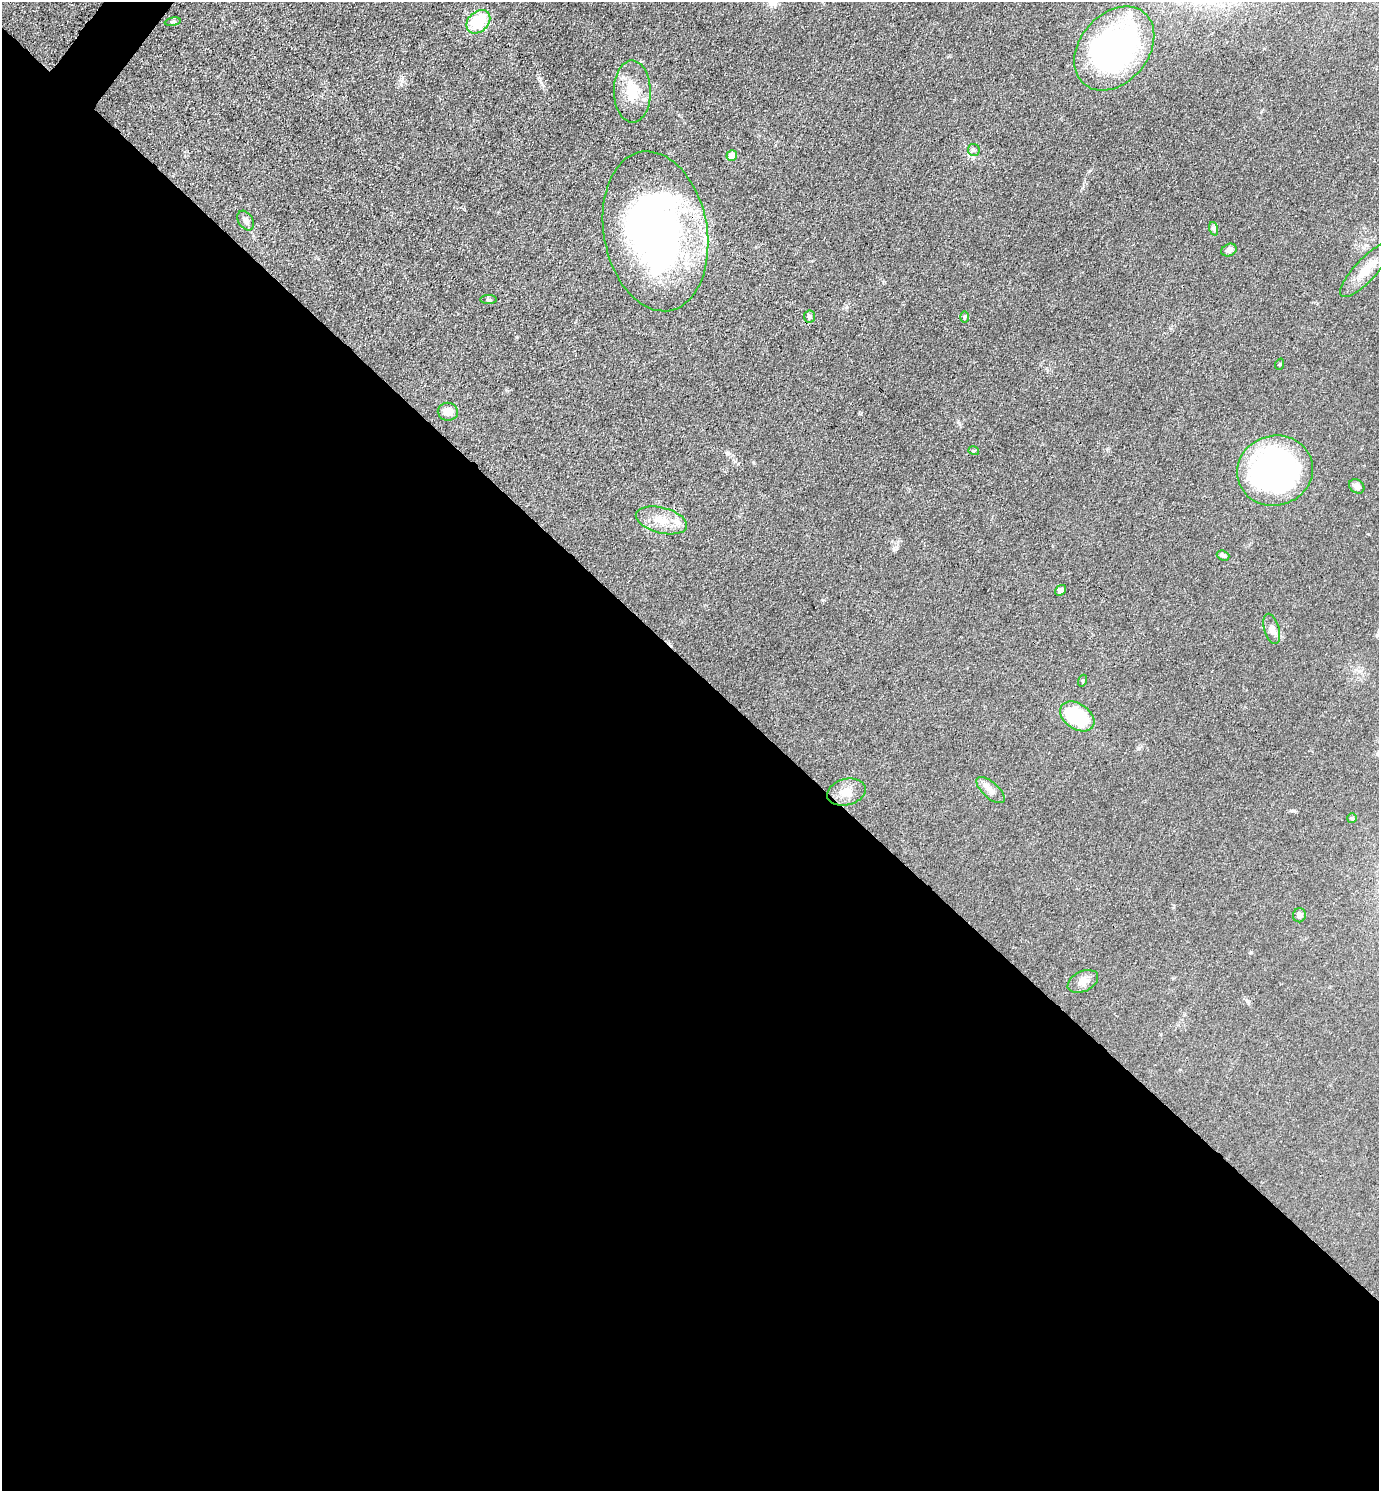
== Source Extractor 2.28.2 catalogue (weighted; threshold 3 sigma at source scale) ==
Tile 14 of 4 x 4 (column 2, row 4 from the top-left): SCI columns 1677-3053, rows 3-1491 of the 5964 x 5961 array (HDU 1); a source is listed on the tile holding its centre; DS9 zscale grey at full resolution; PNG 1381 x 1493 px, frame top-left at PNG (2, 2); each listed source drawn as its Kron ellipse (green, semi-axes under 4 px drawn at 4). Shown black and unused: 56% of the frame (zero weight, under 3 of 4 exposures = <1% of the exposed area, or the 3 px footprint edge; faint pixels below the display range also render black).
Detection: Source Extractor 2.28.2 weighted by HDU 2 'WHT'; one run over the whole footprint, this tile lists its part. Background 0.0497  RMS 0.0063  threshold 0.0284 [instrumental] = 3 sigma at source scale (4.5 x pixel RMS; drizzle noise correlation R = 1.50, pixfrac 1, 0.05/0.05 arcsec/px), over >= 5 px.
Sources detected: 32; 2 inside a brighter listed object's ellipse — not listed separately; the other 30 listed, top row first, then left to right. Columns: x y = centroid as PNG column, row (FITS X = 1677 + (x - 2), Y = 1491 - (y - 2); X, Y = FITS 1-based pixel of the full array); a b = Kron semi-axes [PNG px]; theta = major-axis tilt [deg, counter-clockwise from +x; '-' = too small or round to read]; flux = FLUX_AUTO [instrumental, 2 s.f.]
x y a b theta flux
173 22 8 4 9 1.1
478 22 13 10 43 26
1114 48 47 34 49 170
632 91 31 18 -89 18
974 150 6 5 - 1.4
732 155 5 5 - 6.8
246 220 11 7 -58 2.6
1214 229 7 4 -72 1.4
655 231 81 51 -80 300
1229 250 8 6 26 2.3
1366 270 36 11 47 12
489 300 8 4 0 0.98
809 317 6 5 - 1.6
964 317 6 4 89 0.75
1280 364 6 3 71 0.62
448 412 10 9 - 6.1
974 451 5 3 - 0.61
1275 471 38 35 16 210
1357 486 8 6 -40 3
661 520 26 13 -14 13
1223 556 6 5 - 1.6
1061 590 6 4 37 2.6
1272 629 15 7 -74 3.7
1083 681 6 4 72 0.84
1077 716 19 12 -34 42
991 790 17 8 -42 4.5
846 792 19 13 15 8.3
1352 818 5 5 - 0.89
1299 915 7 6 - 2.4
1083 981 16 10 26 5.4
Overlapping masked pixels (flux is a lower limit): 1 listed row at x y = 655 231
Unlisted compact peaks at least as high as the median listed source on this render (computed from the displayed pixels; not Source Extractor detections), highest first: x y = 822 600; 517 337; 847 307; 401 84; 541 83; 894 548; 1293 811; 1139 748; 753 462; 1089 171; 1251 952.